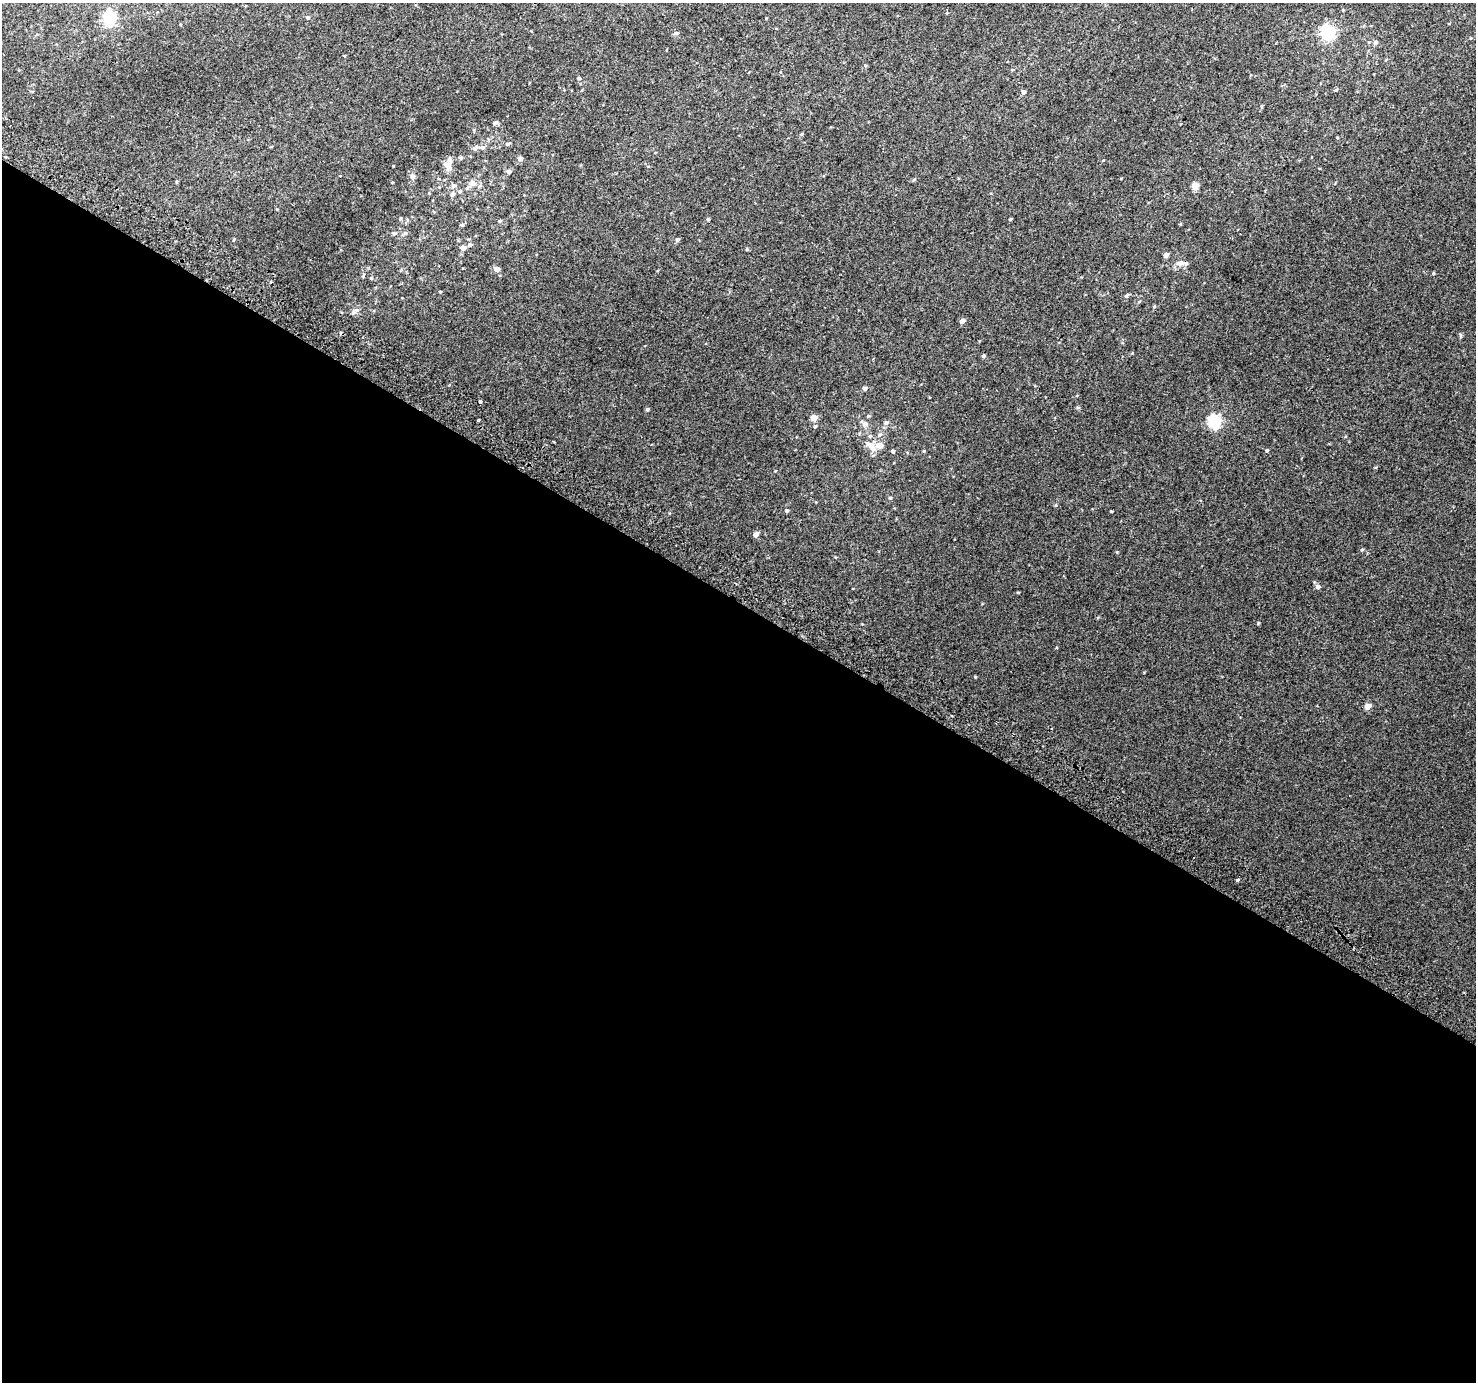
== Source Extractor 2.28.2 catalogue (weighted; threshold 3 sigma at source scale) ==
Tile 14 of 4 x 4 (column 2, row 4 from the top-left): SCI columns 1505-2978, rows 291-1670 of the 5950 x 6035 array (HDU 1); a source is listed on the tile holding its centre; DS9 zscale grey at full resolution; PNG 1478 x 1384 px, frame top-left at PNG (2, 3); no overlay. Shown black and unused: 57% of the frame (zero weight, under 2 of 3 exposures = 2% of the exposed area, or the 3 px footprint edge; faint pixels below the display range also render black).
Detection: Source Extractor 2.28.2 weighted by HDU 2 'WHT'; one run over the whole footprint, this tile lists its part. Background 0.0128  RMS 0.0073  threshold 0.0328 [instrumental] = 3 sigma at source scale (4.5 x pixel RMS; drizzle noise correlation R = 1.50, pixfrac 1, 0.0396/0.0396 arcsec/px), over >= 5 px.
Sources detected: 69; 1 inside a brighter listed object's ellipse — not listed separately; the other 68 listed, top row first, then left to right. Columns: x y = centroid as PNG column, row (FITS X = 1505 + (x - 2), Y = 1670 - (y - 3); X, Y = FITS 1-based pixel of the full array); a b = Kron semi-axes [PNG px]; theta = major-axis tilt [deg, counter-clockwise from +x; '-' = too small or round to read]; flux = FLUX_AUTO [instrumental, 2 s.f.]
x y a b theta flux
308 17 5 5 - 1.1
766 18 3 3 - 0.56
109 19 6 6 - 110
1328 32 6 6 - 150
676 33 6 5 - 1.3
1375 42 6 5 - 1.5
579 78 4 4 - 0.96
1336 90 6 3 20 0.69
1023 92 6 6 - 1.2
495 123 7 4 22 1.4
801 134 4 4 - 0.75
508 144 7 4 11 1.1
475 148 7 5 35 2.5
483 148 7 4 1 1.3
461 158 5 5 - 1.1
520 159 6 5 - 2.3
447 165 14 9 -48 5.2
393 166 2 2 - 0.47
509 171 6 5 - 1.9
412 177 6 6 - 2.2
472 183 8 8 - 4.1
453 186 7 6 - 1.7
1195 186 8 7 - 4.5
460 191 5 5 - 1.2
452 194 7 6 - 1.9
708 219 4 4 - 0.86
1010 219 4 4 - 0.6
500 221 5 4 - 0.88
462 225 5 4 - 1.1
394 233 6 5 - 1.5
405 233 6 5 - 1.3
677 239 5 4 - 1.6
470 245 6 5 - 1.5
463 248 5 5 - 4.4
747 249 4 3 - 0.65
1166 255 4 4 - 3
1180 263 12 7 10 3.7
497 269 5 4 - 4.9
1433 273 5 3 - 0.58
440 292 4 3 - 0.59
1126 296 6 5 - 1.2
1154 306 5 3 - 0.65
354 312 9 5 31 1.9
962 321 5 4 - 3.4
1460 336 7 3 -82 0.93
984 356 5 4 - 1.1
865 388 5 4 - 2
480 402 4 3 - 6.1
647 409 4 4 - 1.1
868 416 4 4 - 0.75
814 418 5 4 - 8.8
1214 421 6 6 - 110
886 422 7 6 - 1.7
864 424 10 6 -34 3.2
815 426 5 4 - 1
880 434 7 5 19 1.6
871 446 16 9 -47 6.7
1267 450 4 4 - 0.88
893 451 4 4 - 1.3
890 498 4 4 - 0.74
786 510 4 4 - 1.5
756 535 5 5 - 2.8
1362 549 4 4 - 0.82
1318 587 6 6 - 2.1
1018 592 4 3 - 0.57
975 677 5 3 - 0.57
1368 706 5 4 - 7
1237 880 3 3 - 2.3
Unlisted compact peaks at least as high as the median listed source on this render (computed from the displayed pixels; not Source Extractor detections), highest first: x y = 1056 505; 924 451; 1078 407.